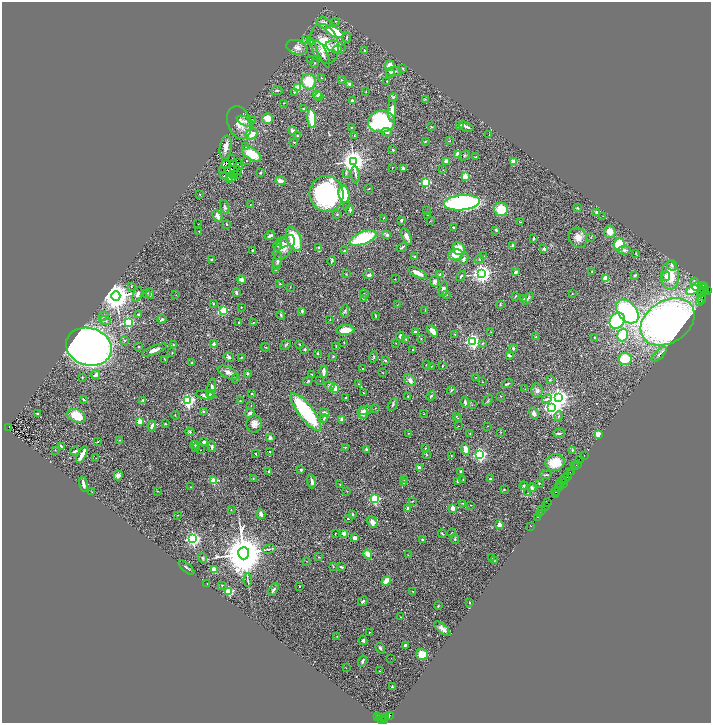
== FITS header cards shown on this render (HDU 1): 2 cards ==
NAXIS1  =                 1417
NAXIS2  =                 1442

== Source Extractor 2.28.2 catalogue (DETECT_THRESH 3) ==
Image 1417 x 1442 px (HDU 1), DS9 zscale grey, zoomed out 1/2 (1 PNG px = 2 x 2 image px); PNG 713 x 725 px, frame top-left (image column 1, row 1442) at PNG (2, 2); each listed source drawn as its Kron ellipse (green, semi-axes under 4 px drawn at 4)
Background 0.857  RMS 0.059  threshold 0.178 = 3 sigma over >= 5 px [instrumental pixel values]
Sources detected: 521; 59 cannot appear on this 1/2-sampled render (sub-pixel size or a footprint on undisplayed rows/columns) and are neither listed nor drawn; the other 462 listed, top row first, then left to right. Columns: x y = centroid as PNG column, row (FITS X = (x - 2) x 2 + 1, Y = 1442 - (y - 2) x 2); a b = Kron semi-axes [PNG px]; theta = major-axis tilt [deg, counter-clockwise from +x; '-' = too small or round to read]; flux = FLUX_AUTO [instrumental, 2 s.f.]
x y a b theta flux
336 21 3 2 - 4.6
324 23 7 5 -18 46
335 32 10 4 -25 580
347 37 5 2 - 11
306 40 3 3 - 8.3
310 42 3 2 - 17
324 44 20 14 -73 300
297 47 11 7 -18 73
336 47 10 5 -14 74
337 50 4 4 - 17
364 50 2 2 - 25
323 54 15 4 -66 56
311 59 2 2 - 4.5
315 63 3 2 - 9.3
389 65 5 4 - 86
402 68 4 2 - 7.1
394 71 8 3 2 25
390 73 5 4 - 31
321 78 3 3 - 9.2
341 80 2 2 - 6
387 81 2 1 - 4.9
309 82 8 7 - 280
349 84 4 3 - 23
298 87 3 2 - 380
277 90 5 2 - 14
294 92 4 3 - 11
366 92 2 2 - 4.8
317 94 4 4 - 59
319 97 4 3 - 19
393 97 4 3 - 12
425 99 3 3 - 7
352 101 3 3 - 26
284 103 2 2 - 12
303 109 3 3 - 12
392 111 11 4 88 110
268 119 5 5 - 140
312 119 9 3 -84 330
252 120 3 2 - 5.9
245 121 9 4 -24 29
239 122 17 11 -72 140
381 122 13 10 2 1500
460 126 3 2 - 11
431 127 3 2 - 7.3
466 127 8 2 -24 31
352 128 4 2 - 7.8
292 131 2 2 - 140
387 132 5 3 - 36
252 134 6 5 - 140
297 135 3 2 - 7.2
354 135 4 1 - 5
489 135 2 2 - 7.1
425 141 3 2 - 6.4
449 141 4 2 - 5.8
294 142 3 2 - 7.2
226 147 12 6 82 73
246 147 3 3 - 9.8
393 150 3 2 - 12
252 154 11 6 -33 260
458 154 3 3 - 84
464 156 6 3 38 14
476 157 3 2 - 8.3
231 159 3 1 - 21
246 161 2 2 - 6.6
353 161 4 4 - 11000
446 161 2 2 - 140
514 162 4 4 - 100
233 163 2 1 - 0.93
237 163 2 1 - 0.56
225 165 2 1 - 2.5
240 167 2 1 - 3.6
392 167 2 1 - 4.7
403 168 3 3 - 23
228 170 2 1 - 4.3
238 170 3 1 - 3.2
443 170 3 2 - 4.2
223 171 2 1 - 2.6
260 173 3 3 - 12
346 173 4 3 - 10
237 174 2 1 - 1.4
233 175 3 1 - 2.9
355 175 8 2 -85 17
223 176 2 1 - 16
465 176 2 2 - 340
231 178 2 1 - 3.2
229 179 2 1 - 3.1
280 181 5 3 - 67
425 183 3 3 - 900
369 189 3 2 - 9
199 194 3 2 - 4.5
326 194 18 17 - 1600
344 194 9 5 -82 530
462 203 18 7 5 2200
250 205 2 2 - 3.8
347 206 2 2 - 4.9
225 207 7 4 -68 22
577 208 3 2 - 12
501 209 7 7 - 260
350 210 5 4 - 16
426 211 2 1 - 3.2
596 212 3 2 - 19
337 214 4 4 - 9.4
428 215 3 2 - 8.7
217 216 6 4 -63 48
603 216 2 1 - 5.7
383 218 3 2 - 4.4
401 220 3 2 - 20
430 221 3 2 - 4.1
520 222 3 2 - 5.3
198 224 2 2 - 3.4
226 224 2 2 - 12
453 227 2 2 - 7.3
496 230 4 3 - 15
199 231 2 2 - 5
610 232 6 5 - 99
387 235 3 2 - 61
270 236 5 3 - 34
407 236 9 4 -66 50
591 237 4 2 - 6.4
363 238 14 6 21 720
534 238 3 2 - 17
578 238 10 8 -60 97
294 239 13 7 -66 450
282 242 6 5 - 25
619 244 6 5 - 700
278 245 6 3 73 16
513 245 4 3 - 15
284 247 14 8 54 130
318 247 2 2 - 27
402 247 6 2 35 16
459 249 6 5 - 130
544 249 2 2 - 120
252 250 2 2 - 8.2
624 250 6 3 -2 24
344 251 3 2 - 7.1
636 253 3 2 - 6.1
455 255 7 5 10 130
414 256 2 2 - 31
483 256 3 2 - 5.6
464 259 6 3 63 31
479 259 4 4 - 13
212 260 3 3 - 17
277 261 9 3 83 28
332 261 5 3 - 13
672 265 5 5 - 27
276 270 3 2 - 6.5
592 271 3 2 - 6.8
516 272 3 2 - 32
418 273 10 3 -26 100
481 273 4 4 - 6200
346 274 3 2 - 6.2
440 274 4 3 - 19
369 275 5 3 - 30
635 275 4 3 - 20
461 276 5 3 - 18
666 276 4 3 - 37
670 276 14 9 -90 270
395 279 2 2 - 3.7
606 279 4 4 - 140
242 280 4 4 - 57
435 281 5 4 - 37
694 282 3 2 - 49
280 284 3 2 - 7.2
702 285 3 2 - 200
131 286 3 2 - 5.7
697 286 6 4 27 85
290 287 3 2 - 4.5
704 287 2 1 - 82
703 288 5 2 - 430
443 289 8 4 76 33
693 290 7 4 29 400
701 290 2 1 - 170
704 291 2 1 - 88
708 291 2 2 - 54
146 293 3 2 - 10
236 293 3 3 - 20
572 293 3 2 - 5
702 293 5 2 - 220
137 294 8 4 68 40
150 294 5 3 - 23
364 294 4 3 - 12
447 294 3 3 - 7.1
176 295 2 2 - 5.7
116 296 4 4 - 21000
515 296 4 2 - 5.6
363 298 4 2 - 8.5
528 298 7 4 45 24
523 299 4 3 - 31
702 299 2 1 - 130
700 302 2 1 - 21
213 304 3 3 - 7.7
500 304 3 2 - 11
397 305 2 2 - 4.1
241 307 2 2 - 5.5
224 310 3 3 - 660
425 310 3 2 - 5.6
302 311 3 3 - 21
345 311 7 4 85 19
627 311 13 9 -49 1400
138 315 3 3 - 15
281 315 5 3 - 16
104 316 5 4 - 22
376 316 3 2 - 13
162 319 4 3 - 26
330 320 2 1 - 2.6
105 321 6 4 -20 26
617 321 8 7 - 1100
253 322 3 2 - 7.7
668 322 29 21 32 5500
128 323 3 3 - 1400
238 323 2 2 - 11
345 330 9 5 5 190
433 331 6 3 -50 95
416 332 4 3 - 21
491 332 2 2 - 4.9
455 334 3 2 - 6.4
623 335 6 5 - 400
401 336 5 3 - 52
536 337 3 3 - 9.5
595 337 2 2 - 34
406 339 3 3 - 12
421 339 2 2 - 5.5
125 340 3 3 - 10
473 341 3 3 - 3000
344 343 2 2 - 5
396 343 2 1 - 3.3
483 343 4 2 - 8.7
214 344 2 2 - 110
300 344 3 2 - 6.3
174 345 4 3 - 15
285 345 6 3 40 14
139 346 2 2 - 5.9
336 346 4 2 - 7.8
89 347 23 18 -17 9800
265 347 5 2 - 9.2
513 348 4 4 - 16
413 349 2 1 - 6.5
154 350 13 3 22 63
304 350 2 2 - 43
172 353 2 2 - 6.1
317 353 3 2 - 8.8
659 354 9 3 45 26
509 355 3 3 - 23
229 357 5 4 - 30
242 357 2 2 - 9.8
333 357 3 2 - 8
374 357 6 3 73 13
625 359 7 6 - 320
165 360 3 2 - 4.4
385 361 4 2 - 11
192 363 4 3 - 13
426 365 2 1 - 4.6
431 366 2 2 - 4.9
442 366 2 2 - 6.8
362 368 2 2 - 5.1
228 372 11 5 -25 47
324 372 6 3 -89 46
382 372 2 2 - 3.4
247 373 2 2 - 62
96 375 4 3 - 34
312 375 2 2 - 18
82 377 2 2 - 8.1
476 377 2 2 - 3.9
236 378 3 3 - 12
410 380 7 4 -47 53
550 380 4 3 - 10
308 381 5 3 - 12
320 381 2 1 - 3.2
482 382 2 2 - 3.8
358 384 2 2 - 3.4
507 384 6 2 23 16
329 386 5 4 - 32
211 388 10 4 83 48
335 388 5 3 - 150
525 389 2 1 - 4.8
451 390 4 2 - 9.3
537 390 7 5 -81 41
363 393 2 1 - 7.5
210 394 4 3 - 15
252 394 2 2 - 20
205 395 10 4 -7 42
408 396 3 2 - 9.2
431 396 5 2 - 11
501 396 2 2 - 7.7
346 398 3 3 - 10
558 398 4 4 - 7200
83 399 3 2 - 10
547 399 5 3 - 31
143 400 3 2 - 12
488 400 6 3 56 14
188 401 3 3 - 2400
240 401 4 3 - 7.5
465 402 6 3 -84 31
251 405 2 2 - 4.3
393 405 7 3 61 17
472 405 2 2 - 4.3
552 407 4 4 - 4200
375 408 2 1 - 3.6
365 410 7 3 15 34
203 411 2 2 - 27
306 412 23 7 -52 1000
250 413 5 4 - 29
324 413 5 3 - 50
363 413 6 5 - 57
534 413 6 4 -59 41
37 414 3 2 - 9.7
424 414 2 1 - 2.9
175 415 4 1 - 5.3
77 416 9 6 -23 280
456 416 2 2 - 8.6
559 416 5 2 - 14
324 418 4 2 - 19
458 418 2 2 - 6.7
342 419 2 2 - 95
140 421 2 2 - 270
165 424 3 2 - 9.9
254 424 8 8 - 66
152 426 5 3 - 36
458 426 2 1 - 3.1
488 426 2 1 - 2.4
9 427 3 3 - 260
190 432 4 4 - 12
501 432 2 2 - 3.7
408 433 2 1 - 5.3
470 433 2 2 - 4.8
559 433 6 2 2 18
598 435 4 3 - 97
270 438 2 2 - 120
120 440 3 2 - 5.8
98 442 2 1 - 7.2
204 442 3 3 - 35
195 445 4 3 - 10
61 446 3 2 - 22
212 447 5 3 - 21
346 447 3 2 - 4.3
196 448 3 2 - 8.3
425 448 2 2 - 8.4
366 449 2 2 - 70
466 449 6 4 -73 86
55 450 3 2 - 4.9
201 450 2 1 - 2.7
573 450 3 3 - 11
75 451 5 2 - 21
270 451 2 2 - 8.7
256 453 3 2 - 8.3
480 454 3 3 - 2800
82 455 9 2 63 90
427 455 4 2 - 8
584 455 2 1 - 63
451 456 2 2 - 5.1
96 458 2 1 - 4.1
580 459 3 1 - 230
555 462 10 8 20 240
577 464 3 1 - 110
574 465 2 1 - 34
576 467 2 1 - 47
419 468 3 3 - 53
301 470 3 2 - 18
269 471 2 2 - 10
460 471 3 2 - 11
572 471 2 1 - 20
570 472 2 1 - 39
118 475 5 4 - 49
546 475 6 1 5 9.7
567 477 2 1 - 45
253 478 3 2 - 7
490 478 2 2 - 12
566 478 3 1 - 97
463 479 2 2 - 4.3
404 480 4 2 - 9.4
563 480 4 3 - 430
214 481 3 3 - 570
312 481 7 3 -77 35
458 481 3 2 - 16
404 482 2 2 - 28
539 483 3 2 - 9.9
563 483 2 1 - 59
83 484 8 2 -76 50
340 484 2 1 - 5.1
560 484 3 1 - 98
524 486 4 3 - 11
561 486 2 1 - 200
191 487 2 1 - 2.9
559 487 4 2 - 340
532 488 4 3 - 31
504 490 2 2 - 6.7
158 491 2 2 - 5.3
347 491 3 2 - 5.2
92 492 3 2 - 5.1
556 492 4 3 - 260
528 493 3 2 - 4.6
555 494 2 1 - 90
375 499 3 3 - 1100
412 501 3 2 - 6.7
462 503 4 3 - 9.9
547 503 4 2 - 150
471 505 2 2 - 4
545 507 3 2 - 94
408 508 2 2 - 50
453 508 2 2 - 250
231 510 2 2 - 5.7
542 511 3 1 - 83
261 514 5 3 - 39
353 514 3 2 - 14
540 514 3 1 - 37
178 515 3 2 - 4.4
537 517 2 1 - 73
348 519 4 3 - 16
372 522 6 5 - 51
499 525 2 2 - 230
531 526 2 1 - 23
335 533 3 1 - 4.6
344 533 2 2 - 140
451 533 4 2 - 6.4
442 534 4 2 - 11
355 538 3 3 - 54
193 539 3 3 - 3300
422 539 3 2 - 8.9
455 539 5 3 - 12
269 549 7 3 13 18
244 553 6 5 - 60000
368 554 5 3 - 110
408 555 3 1 - 3.3
319 557 3 3 - 7.7
202 558 5 3 - 22
491 558 2 1 - 2.7
306 561 2 2 - 3.6
494 561 2 2 - 3.7
333 566 2 2 - 5.6
342 567 3 2 - 21
187 568 10 2 -42 18
214 570 4 3 - 120
248 580 6 2 -86 14
386 581 5 3 - 180
207 584 2 1 - 7.8
222 585 3 3 - 10
299 586 2 2 - 13
273 590 7 2 57 25
229 591 3 3 - 630
413 591 3 2 - 5.6
363 601 5 2 - 19
470 602 2 2 - 6.1
438 606 4 3 - 11
400 617 2 2 - 8.8
442 629 10 4 -41 50
369 632 2 2 - 15
337 636 3 2 - 6.7
363 640 4 3 - 20
405 645 3 2 - 20
380 648 5 3 - 19
422 655 6 5 - 150
391 658 2 1 - 4.4
362 661 5 3 - 22
346 668 2 1 - 3.4
379 671 2 1 - 3.8
392 687 2 2 - 28
390 715 2 1 - 950
378 717 2 1 - 46
380 718 3 2 - 150
383 718 4 3 - 280
386 718 2 1 - 390
382 719 2 1 - 130
385 720 3 2 - 160
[59 sub-pixel or undisplayed-footprint detections neither listed nor drawn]